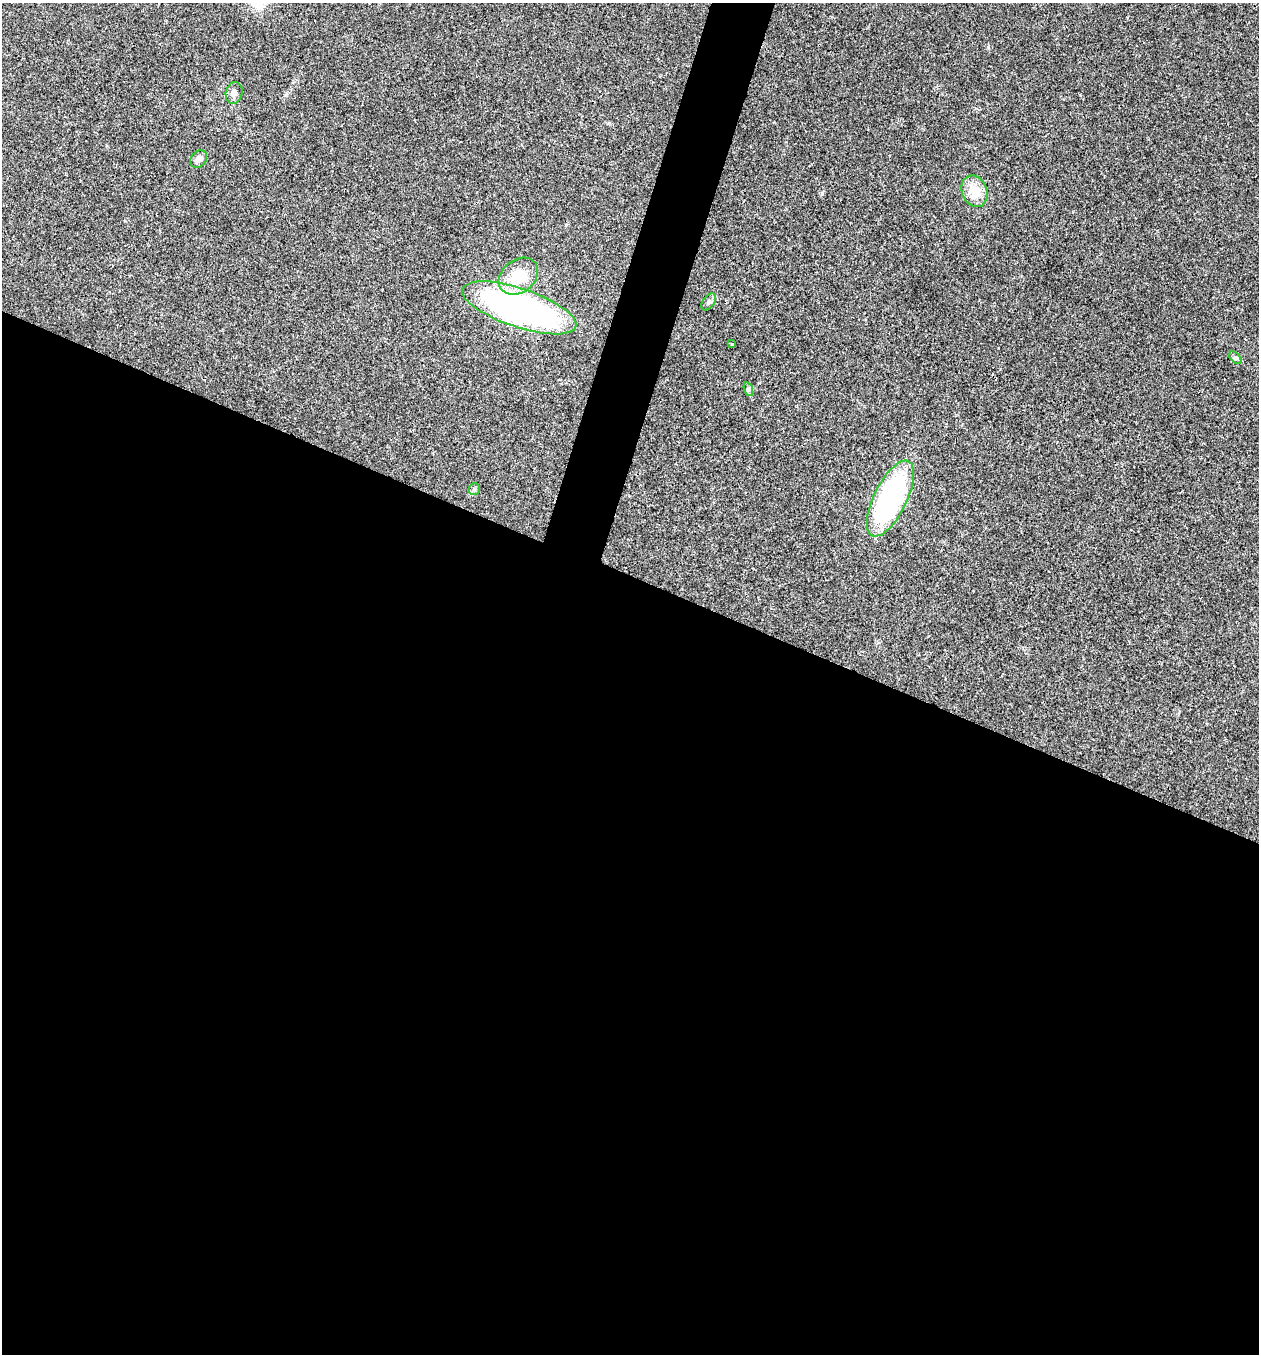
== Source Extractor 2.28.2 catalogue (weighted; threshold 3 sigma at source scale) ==
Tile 14 of 4 x 4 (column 2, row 4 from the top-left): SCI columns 1524-2780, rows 3-1354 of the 5430 x 5417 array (HDU 1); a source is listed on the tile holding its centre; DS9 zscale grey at full resolution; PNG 1261 x 1356 px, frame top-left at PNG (2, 3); each listed source drawn as its Kron ellipse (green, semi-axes under 4 px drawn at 4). Shown black and unused: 60% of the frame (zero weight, under 3 of 4 exposures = <1% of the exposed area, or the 3 px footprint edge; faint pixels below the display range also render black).
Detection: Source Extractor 2.28.2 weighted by HDU 2 'WHT'; one run over the whole footprint, this tile lists its part. Background 0.0221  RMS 0.0041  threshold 0.0182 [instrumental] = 3 sigma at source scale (4.5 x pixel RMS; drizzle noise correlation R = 1.50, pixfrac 1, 0.05/0.05 arcsec/px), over >= 5 px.
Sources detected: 11; all 11 listed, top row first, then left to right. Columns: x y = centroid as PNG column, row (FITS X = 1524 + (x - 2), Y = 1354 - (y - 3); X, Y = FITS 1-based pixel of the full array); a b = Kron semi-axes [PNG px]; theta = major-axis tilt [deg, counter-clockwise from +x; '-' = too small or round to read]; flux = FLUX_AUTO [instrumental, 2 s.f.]
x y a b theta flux
234 93 11 8 77 2
199 159 9 7 50 1.9
974 191 16 12 -69 7.8
518 276 21 16 38 14
709 302 10 6 52 1.1
519 308 60 19 -19 160
732 344 3 3 - 0.38
1235 358 7 4 -45 0.71
748 389 7 4 -71 0.63
474 489 6 5 - 0.77
890 499 41 16 64 76
Unlisted compact peaks at least as high as the median listed source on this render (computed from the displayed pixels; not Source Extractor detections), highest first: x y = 822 194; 988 47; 286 95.